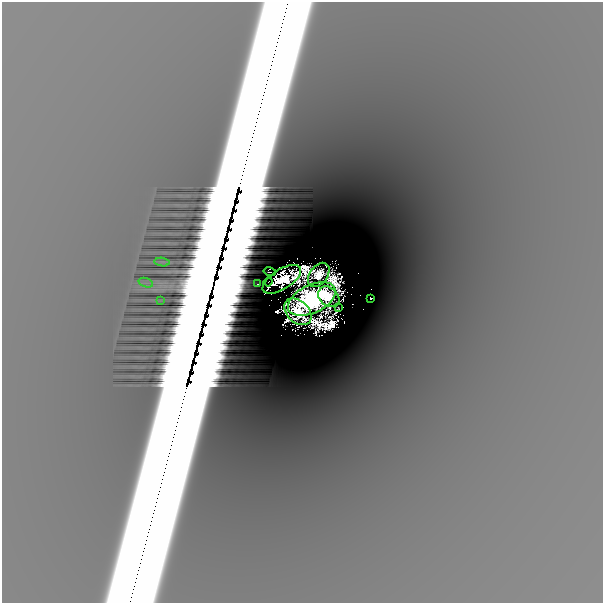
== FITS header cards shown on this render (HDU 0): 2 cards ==
NAXIS1  =                  601
NAXIS2  =                  601

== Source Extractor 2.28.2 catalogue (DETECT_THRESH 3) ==
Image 601 x 601 px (HDU 0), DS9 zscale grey, 1 PNG px = 1 image px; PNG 605 x 605 px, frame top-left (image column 1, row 601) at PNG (2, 2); each listed source drawn as its Kron ellipse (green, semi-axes under 4 px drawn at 4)
Background -7.89e-04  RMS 9.9e-05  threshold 2.97e-04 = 3 sigma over >= 5 px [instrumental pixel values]
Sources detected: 20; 7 with non-positive FLUX_AUTO (blend fragments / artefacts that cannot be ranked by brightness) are neither listed nor drawn; the other 13 listed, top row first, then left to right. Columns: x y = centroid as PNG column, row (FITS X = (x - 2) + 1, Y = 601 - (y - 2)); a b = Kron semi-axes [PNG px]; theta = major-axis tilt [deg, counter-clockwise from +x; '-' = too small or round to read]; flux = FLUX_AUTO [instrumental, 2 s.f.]
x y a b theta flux
162 262 8 2 -5 1.4e-02
270 272 6 4 -16 1.6e-02
319 275 14 9 53 7.3e-01
282 279 22 10 32 2.2e+00
268 282 4 2 - 8.5e-05
146 283 7 4 -18 2.2e-03
257 284 2 2 - 1.2e-02
329 297 12 9 -42 2.1e+00
371 298 4 3 - 7.8e-02
312 299 25 14 26 1.2e+01
160 300 3 2 - 5.5e-03
338 308 2 2 - 2.8e-02
298 312 16 11 -43 2.0e+00
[7 non-positive-flux detections neither listed nor drawn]